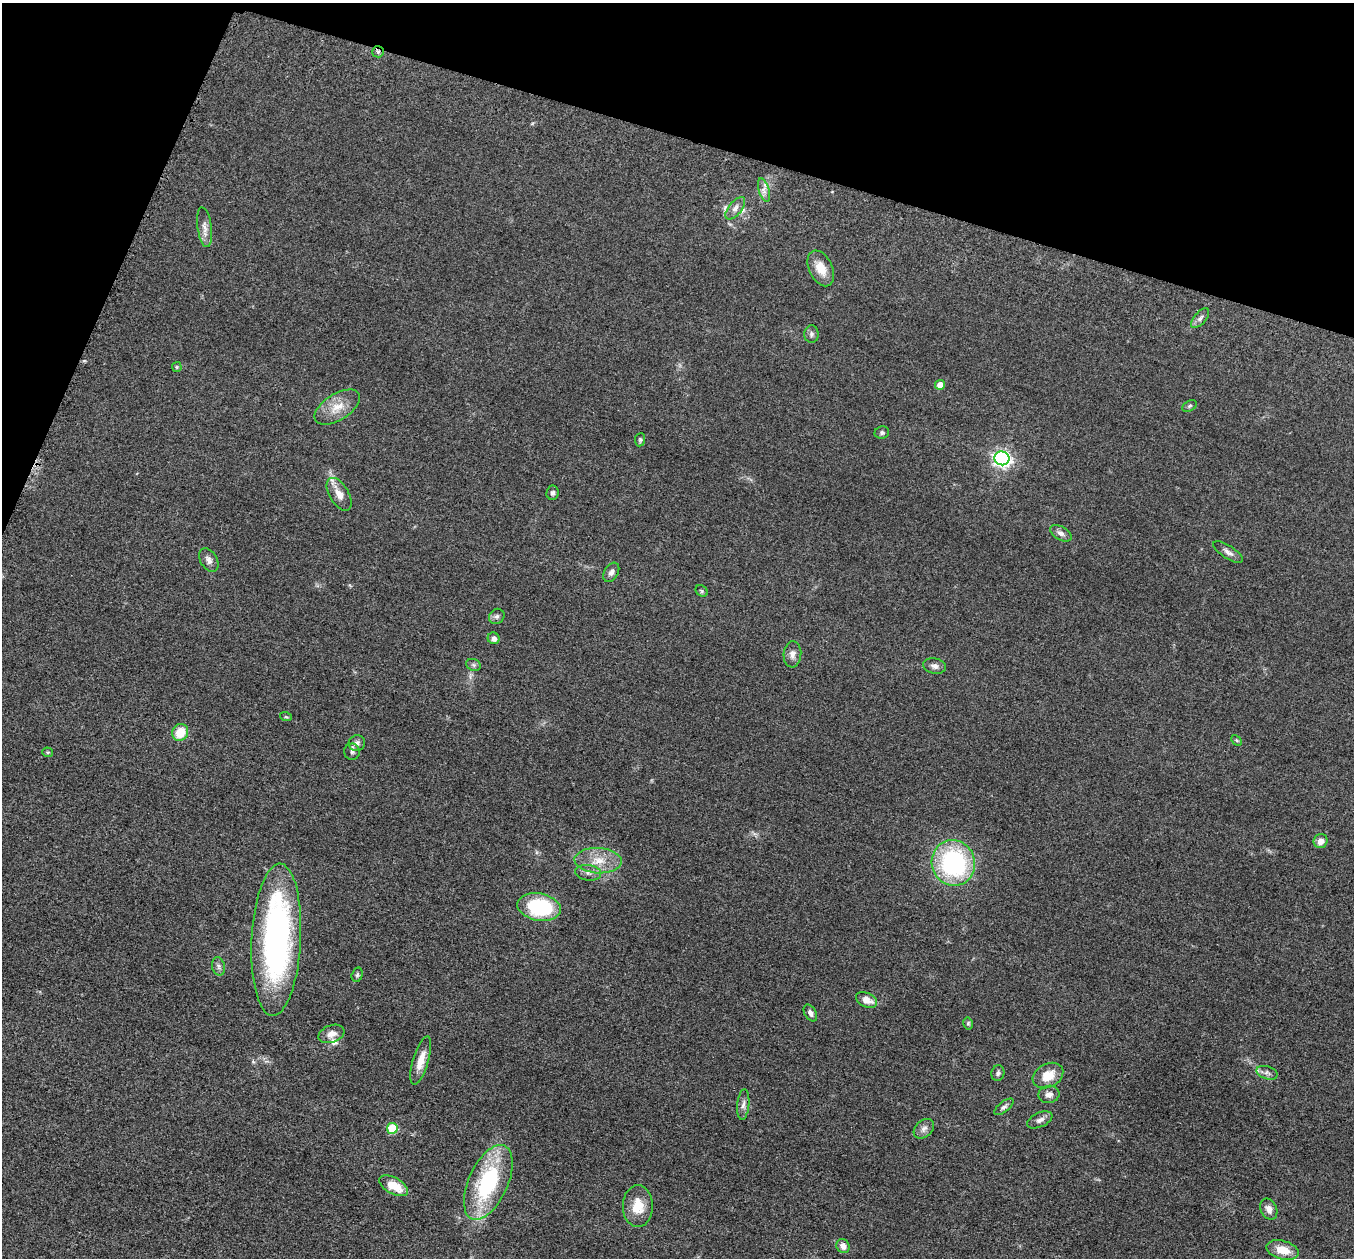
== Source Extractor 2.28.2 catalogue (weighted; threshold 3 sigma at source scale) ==
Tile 2 of 4 x 4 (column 2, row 1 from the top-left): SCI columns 1385-2736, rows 3968-5223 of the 5457 x 5503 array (HDU 1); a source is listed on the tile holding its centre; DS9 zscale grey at full resolution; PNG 1356 x 1260 px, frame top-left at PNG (2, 3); each listed source drawn as its Kron ellipse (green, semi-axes under 4 px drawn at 4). Shown black and unused: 15% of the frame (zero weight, under 3 of 5 exposures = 4% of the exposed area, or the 3 px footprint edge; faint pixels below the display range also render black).
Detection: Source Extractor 2.28.2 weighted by HDU 2 'WHT'; one run over the whole footprint, this tile lists its part. Background 0.054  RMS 0.006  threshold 0.0268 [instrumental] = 3 sigma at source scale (4.5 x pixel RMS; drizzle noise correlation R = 1.50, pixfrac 1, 0.05/0.05 arcsec/px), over >= 5 px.
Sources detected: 62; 2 inside a brighter listed object's ellipse — not listed separately; the other 60 listed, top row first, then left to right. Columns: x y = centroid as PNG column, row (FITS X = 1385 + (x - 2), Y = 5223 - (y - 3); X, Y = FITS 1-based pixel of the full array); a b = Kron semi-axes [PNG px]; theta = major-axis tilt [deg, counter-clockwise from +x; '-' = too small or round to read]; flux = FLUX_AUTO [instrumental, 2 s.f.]
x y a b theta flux
378 52 6 5 - 1.2
764 190 12 5 -73 2.8
735 208 13 6 51 3.1
205 227 20 7 -82 4.2
821 268 19 11 -64 9.2
1200 318 12 6 50 2.2
811 334 9 7 -89 1.8
177 367 5 5 - 0.71
940 385 5 5 - 5.9
1190 406 8 5 28 1.1
337 407 25 13 32 10
882 433 7 6 - 1.4
640 440 7 5 83 0.98
1002 458 7 7 - 200
553 493 7 6 - 1.5
339 494 18 9 -59 6.2
1061 533 12 6 -31 2.6
1228 552 17 6 -33 3
209 560 13 8 -59 3.1
611 572 10 7 59 2.4
702 591 6 5 - 0.91
497 616 8 7 - 1.7
494 638 6 5 - 2.6
792 654 13 9 85 3.3
473 665 7 6 - 1.4
935 666 11 7 -11 2.7
286 717 6 3 -18 0.64
180 732 9 7 57 12
1237 740 6 4 -46 0.68
357 743 8 7 - 2.7
48 752 5 4 - 0.64
352 752 8 8 - 1.9
1321 841 7 7 - 4.2
598 861 23 12 -3 12
953 863 23 21 -69 80
588 873 13 7 -7 3.3
539 907 22 13 -9 50
276 940 76 24 87 170
219 966 9 6 -77 1.8
357 975 7 5 74 1.1
866 1000 11 7 -24 6.1
810 1013 9 5 -60 2.3
968 1023 6 5 - 0.94
331 1034 13 8 20 4.2
421 1060 25 8 73 7.8
998 1073 8 6 77 1.6
1267 1073 11 6 -18 2.1
1048 1076 16 11 28 10
1049 1094 10 8 10 3.2
743 1105 15 6 85 2.7
1004 1107 12 5 38 1.6
1040 1120 13 7 24 2.8
392 1128 5 5 - 24
924 1129 11 8 41 2.9
488 1182 40 19 66 64
394 1186 16 8 -29 11
638 1206 21 15 89 12
1269 1209 11 8 -65 3.7
843 1246 7 6 - 3.6
1283 1250 16 9 -15 8.9
Overlapping masked pixels (flux is a lower limit): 1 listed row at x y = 378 52